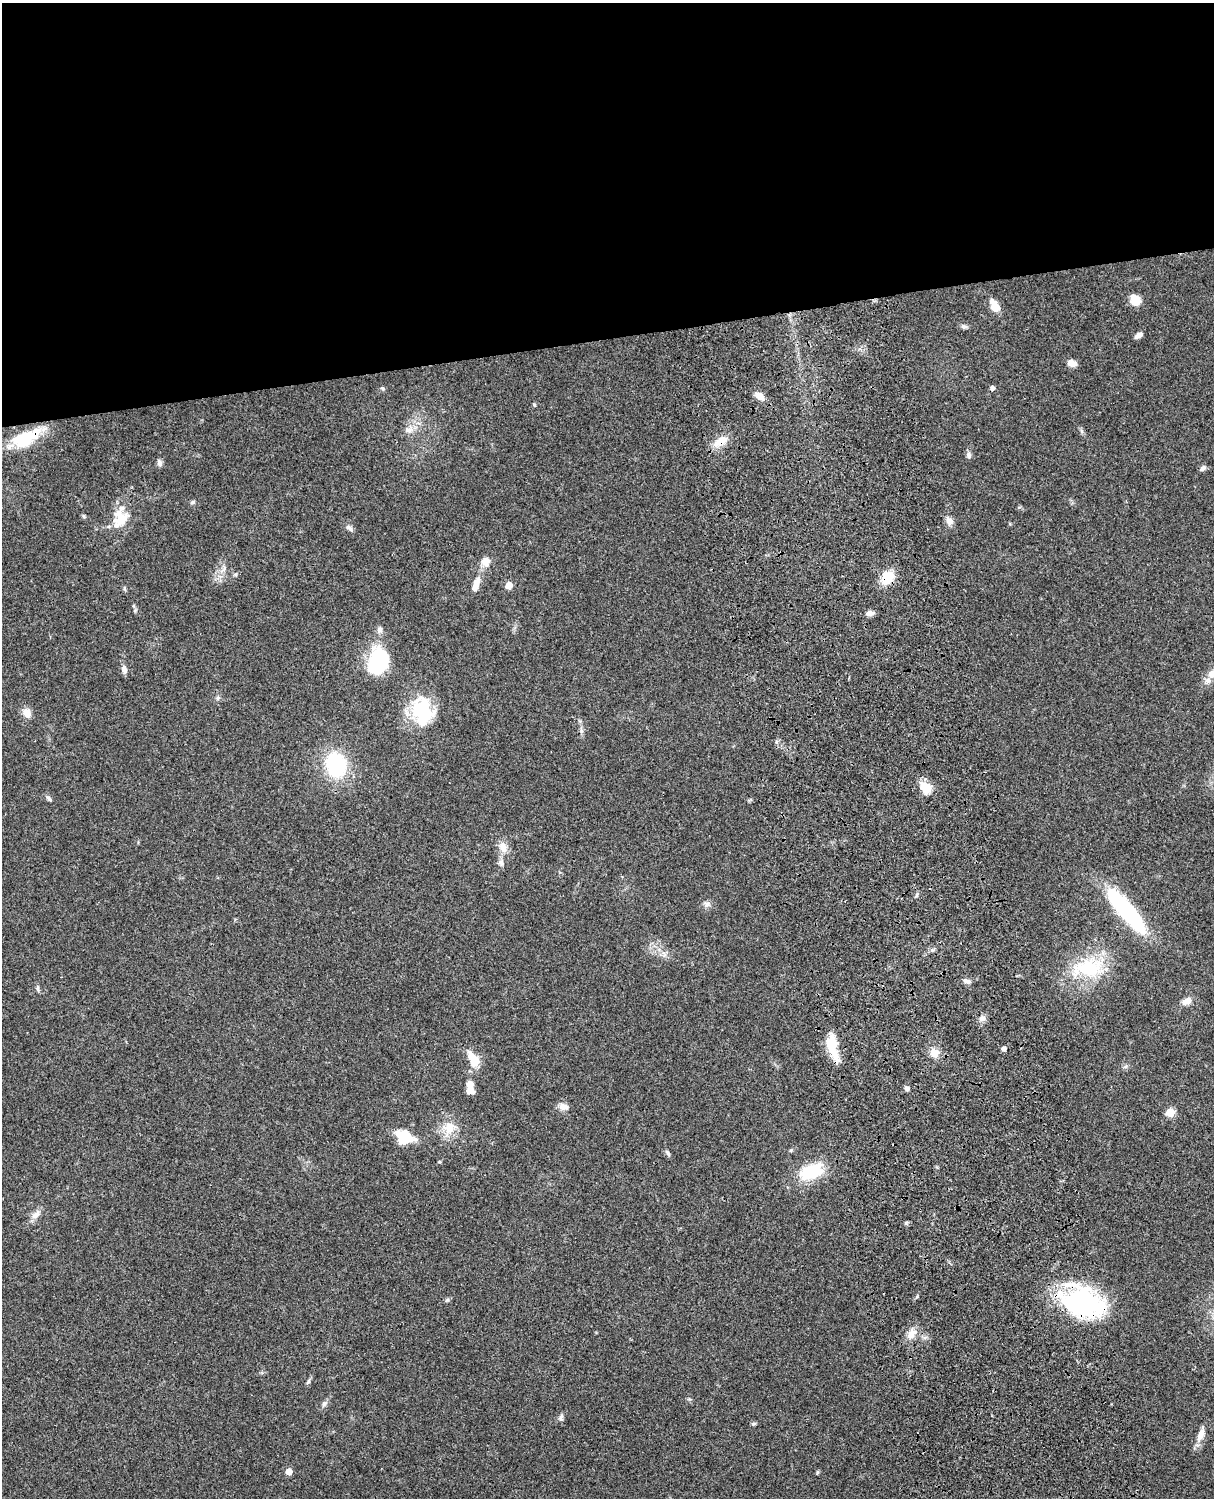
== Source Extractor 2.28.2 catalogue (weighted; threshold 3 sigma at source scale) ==
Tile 2 of 4 x 3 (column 2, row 1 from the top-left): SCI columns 1334-2545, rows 3268-4763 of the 5088 x 4926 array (HDU 1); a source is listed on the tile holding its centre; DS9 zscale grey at full resolution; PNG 1216 x 1500 px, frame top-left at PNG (2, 3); no overlay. Shown black and unused: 23% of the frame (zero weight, under 3 of 4 exposures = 6% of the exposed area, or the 3 px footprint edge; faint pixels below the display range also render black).
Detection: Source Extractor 2.28.2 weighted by HDU 2 'WHT'; one run over the whole footprint, this tile lists its part. Background 0.0871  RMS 0.0061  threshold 0.0272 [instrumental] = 3 sigma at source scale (4.5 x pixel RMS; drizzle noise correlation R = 1.50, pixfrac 1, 0.05/0.05 arcsec/px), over >= 5 px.
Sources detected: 78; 1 inside a brighter object's white glare — not listed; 5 inside a brighter listed object's ellipse — not listed separately; the other 72 listed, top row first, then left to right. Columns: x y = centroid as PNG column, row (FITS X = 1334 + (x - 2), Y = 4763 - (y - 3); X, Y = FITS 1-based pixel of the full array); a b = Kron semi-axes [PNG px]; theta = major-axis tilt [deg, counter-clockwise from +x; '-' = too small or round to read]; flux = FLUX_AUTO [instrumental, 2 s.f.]
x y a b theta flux
1135 300 13 10 -68 7
994 306 12 8 -64 9
964 327 9 5 -6 1.5
1139 335 9 5 29 2.5
1072 363 10 7 -21 3.9
382 388 7 3 -19 0.72
992 388 5 4 - 2.2
759 396 12 7 -37 5.1
534 405 5 4 - 0.73
408 430 12 9 15 4.1
25 439 38 17 27 25
721 441 23 9 26 7.4
969 455 9 6 -84 1.9
159 462 9 6 -77 2
1203 468 9 5 44 1.7
193 502 7 4 36 1
121 519 25 19 48 15
949 521 11 8 -63 3.4
349 528 10 5 -46 1.8
486 561 12 11 - 4.9
235 575 6 4 19 0.85
887 578 17 12 48 12
476 583 14 8 73 4.7
509 585 5 5 - 10
124 588 6 4 -72 0.79
134 606 6 4 -71 0.8
870 613 10 6 7 2.8
380 630 10 7 86 2.1
378 662 25 17 74 49
124 670 12 7 -76 2.5
1212 673 13 10 33 5.2
218 698 6 5 - 1
422 710 27 22 -66 36
27 713 12 9 -55 4.9
336 765 25 20 -70 46
926 788 19 13 -51 8.3
49 798 8 5 -45 1.3
503 847 15 10 -73 5.5
501 863 10 7 -62 2.1
916 895 6 4 70 0.92
707 904 9 7 -4 2.3
1126 910 49 12 -50 87
1088 968 47 26 6 37
967 981 11 5 -20 2
37 988 8 4 90 1.2
1187 1001 11 8 28 4.3
982 1019 9 7 42 2.4
831 1044 22 13 89 14
1004 1049 4 4 - 2.4
934 1053 10 10 - 6
474 1060 20 10 -64 12
1125 1067 6 4 19 1
469 1084 8 7 - 3.7
907 1088 6 5 - 1.8
563 1107 13 8 -20 3.6
1170 1112 5 5 - 21
449 1128 18 16 72 10
404 1136 18 13 -22 18
791 1150 6 3 72 0.67
668 1153 10 4 -56 1.3
439 1162 5 3 - 0.59
811 1172 25 14 20 30
36 1215 15 8 41 3.9
1082 1302 48 30 -15 88
911 1334 15 10 62 5.6
308 1382 8 5 59 1.2
324 1404 10 6 55 1.9
561 1418 9 6 80 1.9
753 1424 6 4 1 1
1201 1434 22 8 70 5.5
289 1471 5 5 - 7
817 1472 6 4 89 0.69
Overlapping masked pixels (flux is a lower limit): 4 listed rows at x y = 25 439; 721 441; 887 578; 1082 1302
Isophote crosses this tile's border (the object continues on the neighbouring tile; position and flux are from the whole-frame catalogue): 1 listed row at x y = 1212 673
Unlisted compact peaks at least as high as the median listed source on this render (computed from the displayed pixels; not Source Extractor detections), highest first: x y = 447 1300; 917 1296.